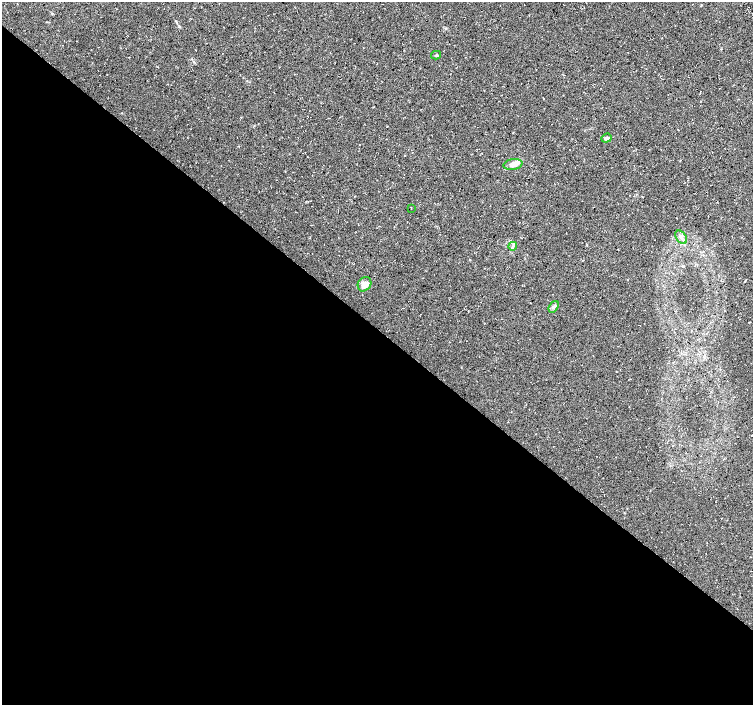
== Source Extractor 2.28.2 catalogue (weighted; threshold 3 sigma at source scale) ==
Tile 14 of 4 x 4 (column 2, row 4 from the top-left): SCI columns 1508-3009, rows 237-1642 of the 6017 x 6031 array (HDU 1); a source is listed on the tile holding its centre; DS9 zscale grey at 2 x 2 block average (1 PNG px = mean of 2 x 2 image px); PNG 755 x 707 px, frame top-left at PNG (2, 2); each listed source drawn as its Kron ellipse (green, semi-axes under 4 px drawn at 4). Shown black and unused: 54% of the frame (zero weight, under 3 of 4 exposures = <1% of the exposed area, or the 3 px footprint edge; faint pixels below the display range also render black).
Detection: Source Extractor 2.28.2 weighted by HDU 2 'WHT'; one run over the whole footprint, this tile lists its part. Background 0.0111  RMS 0.0071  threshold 0.0321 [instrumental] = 3 sigma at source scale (4.5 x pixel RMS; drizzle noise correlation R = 1.50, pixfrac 1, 0.0396/0.0396 arcsec/px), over >= 5 px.
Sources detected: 9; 1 inside a brighter listed object's ellipse — not listed separately; the other 8 listed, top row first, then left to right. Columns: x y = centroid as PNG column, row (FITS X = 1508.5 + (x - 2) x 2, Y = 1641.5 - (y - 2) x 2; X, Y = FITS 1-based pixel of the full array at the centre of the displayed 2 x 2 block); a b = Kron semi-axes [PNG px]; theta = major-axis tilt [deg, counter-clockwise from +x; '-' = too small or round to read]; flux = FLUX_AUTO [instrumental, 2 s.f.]
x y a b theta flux
436 55 5 3 - 2.1
606 138 5 3 - 4.8
513 165 9 5 11 8.3
411 208 2 2 - 0.59
681 237 7 5 -56 6.6
513 246 4 2 - 2
365 284 8 6 54 16
554 307 6 4 53 4.5